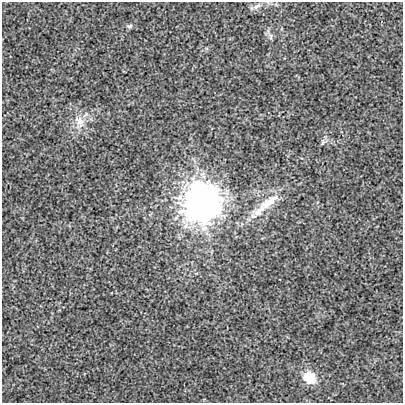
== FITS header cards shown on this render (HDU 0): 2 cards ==
NAXIS1  =                  401
NAXIS2  =                  401

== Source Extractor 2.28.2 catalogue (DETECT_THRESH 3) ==
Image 401 x 401 px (HDU 0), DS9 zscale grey, 1 PNG px = 1 image px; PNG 405 x 405 px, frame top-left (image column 1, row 401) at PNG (2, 2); no overlay
Background -4.98e-05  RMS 0.0026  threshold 0.00784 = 3 sigma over >= 5 px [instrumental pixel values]
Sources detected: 8; all 8 listed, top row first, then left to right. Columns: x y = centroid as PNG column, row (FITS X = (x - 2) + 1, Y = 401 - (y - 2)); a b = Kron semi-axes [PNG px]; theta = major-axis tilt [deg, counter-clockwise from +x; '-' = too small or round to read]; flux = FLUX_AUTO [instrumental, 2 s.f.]
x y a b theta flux
257 6 13 5 28 0.72
129 26 9 5 16 0.4
271 36 9 4 90 0.44
79 122 19 13 -72 2.8
323 142 8 5 73 0.39
270 201 40 12 34 4.8
202 202 13 12 - 380
309 378 18 14 -42 3.3